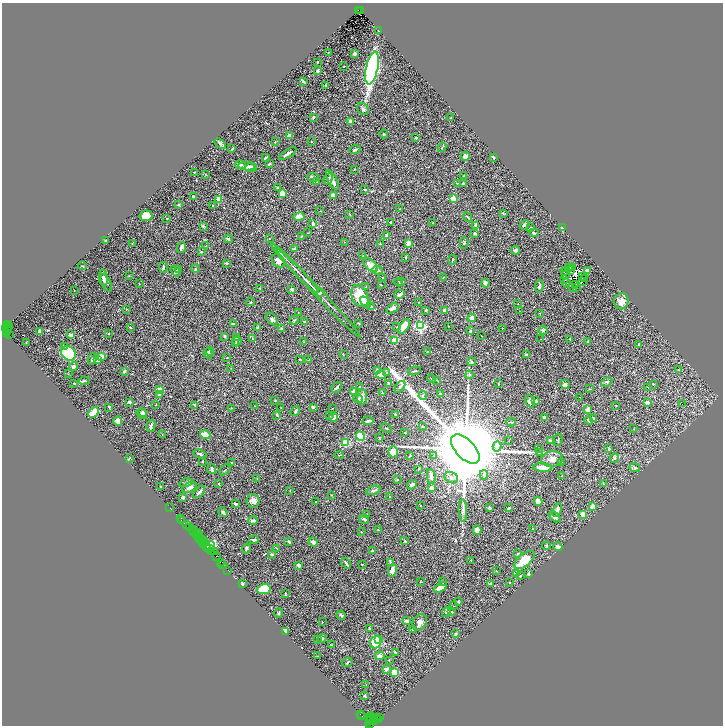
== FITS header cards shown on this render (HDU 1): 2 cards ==
NAXIS1  =                 1441
NAXIS2  =                 1447

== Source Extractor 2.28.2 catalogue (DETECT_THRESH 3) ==
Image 1441 x 1447 px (HDU 1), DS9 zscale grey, zoomed out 1/2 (1 PNG px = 2 x 2 image px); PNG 725 x 728 px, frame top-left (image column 1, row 1446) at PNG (2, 3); each listed source drawn as its Kron ellipse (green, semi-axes under 4 px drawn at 4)
Background 1.99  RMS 0.053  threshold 0.159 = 3 sigma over >= 5 px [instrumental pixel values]
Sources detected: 485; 59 cannot appear on this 1/2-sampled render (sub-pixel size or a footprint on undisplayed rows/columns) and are neither listed nor drawn; the other 426 listed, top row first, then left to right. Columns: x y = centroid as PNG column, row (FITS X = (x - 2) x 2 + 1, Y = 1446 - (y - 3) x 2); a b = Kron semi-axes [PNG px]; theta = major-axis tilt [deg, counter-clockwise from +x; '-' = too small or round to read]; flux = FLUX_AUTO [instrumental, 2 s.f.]
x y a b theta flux
358 10 4 1 - 360
360 11 3 1 - 400
378 30 3 2 - 4.9
329 52 2 2 - 6.2
355 54 4 3 - 18
317 62 2 2 - 7.9
344 66 3 2 - 3.3
372 68 17 6 78 3000
317 71 3 2 - 29
303 82 3 2 - 12
326 85 3 2 - 6.4
363 109 7 5 -49 21
313 117 4 2 - 11
451 118 3 2 - 4.5
350 121 3 2 - 37
384 134 4 2 - 7.2
289 135 4 3 - 35
416 138 2 2 - 33
275 142 2 2 - 3.9
311 142 2 1 - 3.5
220 144 6 4 -38 18
442 147 5 2 - 8.4
232 149 3 2 - 8.4
355 150 5 3 - 18
288 154 10 2 33 33
465 156 4 4 - 37
266 157 4 2 - 13
493 157 3 2 - 10
269 164 4 3 - 9.9
240 165 5 3 - 16
247 166 8 4 -4 36
251 168 6 4 1 27
355 169 3 2 - 4.9
194 172 2 2 - 22
205 175 2 1 - 3.2
464 176 3 3 - 6.3
313 177 6 2 -14 16
328 179 6 3 62 17
333 180 11 3 -63 60
317 182 3 2 - 3.3
457 183 3 2 - 4
464 183 4 3 - 16
277 188 3 2 - 15
365 190 3 2 - 11
282 193 4 3 - 82
333 196 4 3 - 42
193 197 2 2 - 24
218 199 3 2 - 180
453 199 2 2 - 310
179 205 3 3 - 9
213 206 2 2 - 21
399 209 2 1 - 3
320 211 2 2 - 3.4
503 213 4 2 - 7.5
350 214 3 2 - 4.6
146 216 6 5 - 110
299 217 6 3 14 80
467 217 5 2 - 11
167 218 2 2 - 7.3
391 222 2 2 - 10
313 223 4 3 - 19
433 223 2 2 - 13
476 225 3 3 - 38
524 225 5 3 - 13
203 226 3 2 - 18
530 228 3 2 - 6.3
562 228 4 2 - 5.2
308 233 2 1 - 3.3
475 233 3 3 - 15
534 233 5 3 - 13
301 236 3 2 - 6.3
387 236 3 3 - 38
269 238 3 2 - 4.1
228 239 4 3 - 17
105 240 3 2 - 5.3
344 242 2 1 - 3.1
132 243 2 2 - 3.7
408 243 3 2 - 98
464 243 6 2 77 8.2
380 244 2 2 - 12
206 246 2 2 - 12
181 247 5 2 - 57
294 249 3 2 - 21
515 250 4 3 - 26
201 252 3 2 - 12
363 255 2 2 - 4.8
406 257 3 2 - 7.2
452 260 5 2 - 15
278 261 7 5 -49 55
226 263 4 3 - 9
370 265 8 5 -40 95
82 266 4 2 - 6
163 267 5 2 - 12
570 267 2 1 - 0.7
295 268 34 2 -46 50
568 268 2 1 - 5
573 268 2 1 - 3.8
179 269 3 3 - 12
195 269 4 3 - 7.2
378 270 5 4 - 25
587 270 3 3 - 25
175 271 6 4 -54 17
571 271 2 1 - 0.55
565 272 2 1 - 4.7
566 274 2 1 - 3.7
129 276 2 2 - 4.8
444 277 3 2 - 3.9
583 277 3 1 - 7.8
103 278 8 3 -84 22
383 278 3 2 - 9.4
585 279 2 1 - 4.9
565 280 2 1 - 5.8
402 281 3 3 - 10
583 281 2 1 - 4
398 282 4 2 - 6.3
567 282 2 1 - 2.8
106 283 9 4 -64 28
485 283 4 4 - 24
139 284 2 2 - 3.9
575 284 2 1 - 4.2
381 285 2 1 - 4.9
539 286 6 3 77 16
366 287 3 3 - 6.9
572 287 2 1 - 2.8
576 287 2 1 - 4.9
260 288 2 2 - 7
292 289 4 3 - 16
74 291 2 1 - 3
318 293 61 2 -47 97
320 293 2 2 - 4.8
400 294 5 3 - 32
360 296 11 8 -64 240
621 301 8 7 - 78
251 302 4 2 - 5.7
365 302 6 4 -45 42
419 302 2 1 - 3
518 304 2 2 - 3.5
371 307 3 3 - 14
392 308 7 3 33 53
126 309 2 2 - 5.3
426 310 2 2 - 13
445 310 4 3 - 53
519 311 2 1 - 2.8
298 313 2 2 - 5.2
540 313 3 2 - 3.4
472 318 4 3 - 54
272 319 7 4 -52 21
294 320 5 2 - 6.9
305 322 4 2 - 16
358 323 4 2 - 4.6
233 324 3 2 - 15
9 325 4 2 - 470
6 326 4 3 - 570
404 326 8 4 57 160
420 326 3 3 - 1500
448 326 2 1 - 3.8
257 327 3 2 - 7.8
397 327 4 3 - 8
8 328 5 2 - 530
130 328 3 2 - 5.4
282 328 3 3 - 15
502 328 2 2 - 4.4
5 329 4 2 - 460
470 330 3 2 - 16
543 330 4 3 - 19
7 331 3 2 - 230
40 331 3 2 - 18
7 333 3 1 - 120
109 333 2 2 - 8.1
9 335 2 1 - 1100
71 335 2 2 - 79
224 336 4 3 - 9.4
481 336 2 1 - 6.7
236 337 2 2 - 4.2
253 339 3 2 - 8
541 339 3 2 - 2.8
570 339 2 1 - 4.6
394 340 4 3 - 95
237 341 4 3 - 16
588 341 3 2 - 7.4
303 342 3 2 - 3.1
26 343 2 2 - 5.3
236 344 4 3 - 14
639 344 2 2 - 22
65 346 4 2 - 10
210 351 4 3 - 18
427 352 2 1 - 4.9
68 353 8 6 -43 470
208 354 5 3 - 15
343 354 2 1 - 6.2
527 355 4 3 - 20
101 356 3 3 - 66
227 357 2 2 - 4.2
92 359 6 3 71 19
97 359 4 3 - 110
299 359 2 2 - 3.5
309 360 2 1 - 3.9
472 362 4 3 - 23
73 366 5 4 - 29
231 368 3 2 - 4.6
377 370 4 3 - 15
679 370 3 2 - 4.1
124 371 3 3 - 19
414 371 6 2 9 9.8
386 372 4 3 - 9.5
68 373 3 2 - 4.3
381 375 5 4 - 54
469 375 4 3 - 15
431 379 4 2 - 8.2
436 380 4 2 - 6.1
84 381 6 2 -4 9.9
607 382 6 4 24 15
74 383 3 2 - 11
388 383 4 2 - 13
498 384 2 1 - 4.9
565 384 5 4 - 23
653 384 2 2 - 7.5
337 387 6 3 50 19
360 387 2 2 - 9.7
400 387 6 3 51 17
648 387 3 1 - 3.7
590 389 3 2 - 4.3
160 390 2 2 - 220
353 391 3 2 - 16
382 393 3 2 - 11
440 394 3 2 - 14
160 395 3 3 - 45
423 396 4 3 - 15
362 397 8 5 -83 51
580 397 2 1 - 4.4
358 398 4 4 - 12
275 400 3 2 - 4.6
530 401 6 4 -67 38
536 401 4 2 - 9.6
129 402 4 3 - 11
647 402 3 3 - 31
683 404 2 1 - 38
156 405 2 1 - 6.4
195 405 3 3 - 13
616 405 2 1 - 3.9
255 406 2 2 - 4.9
109 407 3 2 - 10
313 407 3 2 - 9.9
231 408 3 2 - 5.4
281 408 2 1 - 2.6
333 408 2 1 - 2.9
588 410 3 3 - 60
295 411 5 3 - 14
93 412 6 3 44 240
143 412 3 3 - 17
142 414 6 4 -52 30
277 415 3 3 - 10
329 415 3 2 - 5.4
395 415 2 2 - 11
334 417 4 4 - 69
545 418 3 3 - 27
594 418 4 3 - 10
118 421 5 4 - 57
368 421 5 2 - 24
588 421 4 2 - 11
511 422 5 2 - 12
151 426 6 3 77 19
423 427 3 2 - 6.5
386 428 6 2 -32 8.3
634 429 2 2 - 5.1
405 433 3 2 - 6.5
162 434 3 2 - 3.4
205 435 5 3 - 160
360 436 5 4 - 430
379 438 3 2 - 5.4
509 440 2 1 - 6.6
558 440 6 2 81 8.7
550 441 4 4 - 23
346 443 4 4 - 260
497 446 5 4 - 40
539 448 2 2 - 7.9
465 449 18 9 -46 240000
609 449 3 2 - 13
393 452 5 5 - 140
539 452 3 2 - 7.6
200 454 7 3 -20 17
339 455 4 2 - 5.4
410 456 3 2 - 4.2
434 456 3 3 - 7.9
129 458 4 2 - 10
615 458 4 4 - 19
552 459 11 7 7 68
203 461 3 2 - 7.2
561 462 2 1 - 3.6
231 463 2 2 - 17
543 468 9 3 -5 83
635 468 5 4 - 19
212 469 5 3 - 34
418 469 3 2 - 5.4
225 470 6 2 41 6.3
484 475 4 4 - 24
431 476 7 3 -80 40
561 476 3 2 - 5.2
451 478 7 5 -25 41
257 479 2 2 - 4.2
397 480 3 2 - 5.4
186 483 7 3 16 13
219 484 3 3 - 5.5
604 484 3 2 - 5.8
412 485 5 2 - 42
160 486 2 2 - 4.4
189 487 8 5 29 47
431 488 4 3 - 33
290 490 2 2 - 5.3
373 490 7 2 20 25
199 492 7 3 48 22
332 495 2 2 - 4.3
390 496 2 2 - 22
183 497 3 2 - 35
253 501 7 6 - 56
538 501 4 3 - 46
316 502 2 1 - 4.1
235 504 4 2 - 13
420 505 2 1 - 3.9
592 506 4 4 - 30
170 508 3 1 - 63
489 508 3 3 - 16
508 508 2 2 - 20
463 510 11 3 -86 30
557 510 7 3 70 30
223 512 5 2 - 28
366 514 3 3 - 7.6
583 514 4 3 - 76
554 517 7 3 -41 27
181 518 2 1 - 140
364 519 5 3 - 16
181 520 2 1 - 120
253 520 4 3 - 32
186 524 3 1 - 220
189 528 3 1 - 190
193 529 2 1 - 35
533 529 2 2 - 3.3
378 530 3 2 - 7.6
477 530 4 4 - 55
194 531 3 1 - 280
361 532 2 2 - 5.8
196 533 2 1 - 600
198 533 2 1 - 37
197 537 3 2 - 320
199 538 3 1 - 420
202 539 2 1 - 100
254 540 5 3 - 20
200 541 5 1 - 100
204 541 3 2 - 620
405 541 2 2 - 6.7
289 542 3 2 - 16
313 542 4 3 - 38
203 544 4 1 - 430
206 546 3 1 - 180
209 546 6 3 41 800
546 546 4 3 - 18
558 547 5 3 - 47
277 548 3 2 - 5
210 549 4 2 - 900
246 549 5 3 - 23
372 551 4 3 - 7.8
212 552 3 2 - 68
214 552 2 1 - 120
518 553 3 2 - 8.2
272 554 3 3 - 12
216 556 3 1 - 140
471 560 2 2 - 4.8
524 560 12 6 39 250
221 562 3 1 - 180
391 562 3 3 - 12
346 563 6 2 -51 17
223 564 2 1 - 110
362 564 3 2 - 5.8
299 565 4 3 - 19
228 570 2 1 - 84
392 570 6 3 77 77
497 571 2 2 - 3.5
516 573 4 3 - 13
529 574 3 2 - 15
520 575 4 3 - 10
421 582 3 2 - 3.3
442 582 3 3 - 7.3
510 582 3 2 - 6.2
490 583 3 2 - 6.8
242 584 3 3 - 19
440 587 7 3 31 110
264 589 7 5 12 330
286 593 3 2 - 6
458 602 4 3 - 8.4
453 606 2 1 - 2.9
446 612 5 4 - 16
452 612 2 2 - 22
279 613 5 2 - 11
341 615 4 3 - 13
406 621 4 2 - 25
322 622 3 1 - 2.7
420 622 8 6 54 56
369 629 4 2 - 11
413 630 4 3 - 12
286 632 4 4 - 16
455 634 3 3 - 13
318 639 2 1 - 3.2
322 639 4 3 - 12
378 640 3 2 - 36
376 642 6 5 - 320
331 645 2 2 - 5.8
395 652 3 3 - 9.3
317 656 3 2 - 4
380 656 5 4 - 39
389 660 2 2 - 4.4
347 662 5 2 - 9.6
386 669 2 2 - 83
395 672 4 4 - 170
366 685 2 2 - 3.4
364 696 3 3 - 12
360 714 2 1 - 83
362 716 2 1 - 120
370 717 3 2 - 620
371 717 5 2 - 510
379 717 2 2 - 340
373 718 2 2 - 640
376 718 3 2 - 400
378 719 3 2 - 200
370 720 2 2 - 170
374 721 3 2 - 150
370 724 5 1 - 130
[59 sub-pixel or undisplayed-footprint detections neither listed nor drawn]